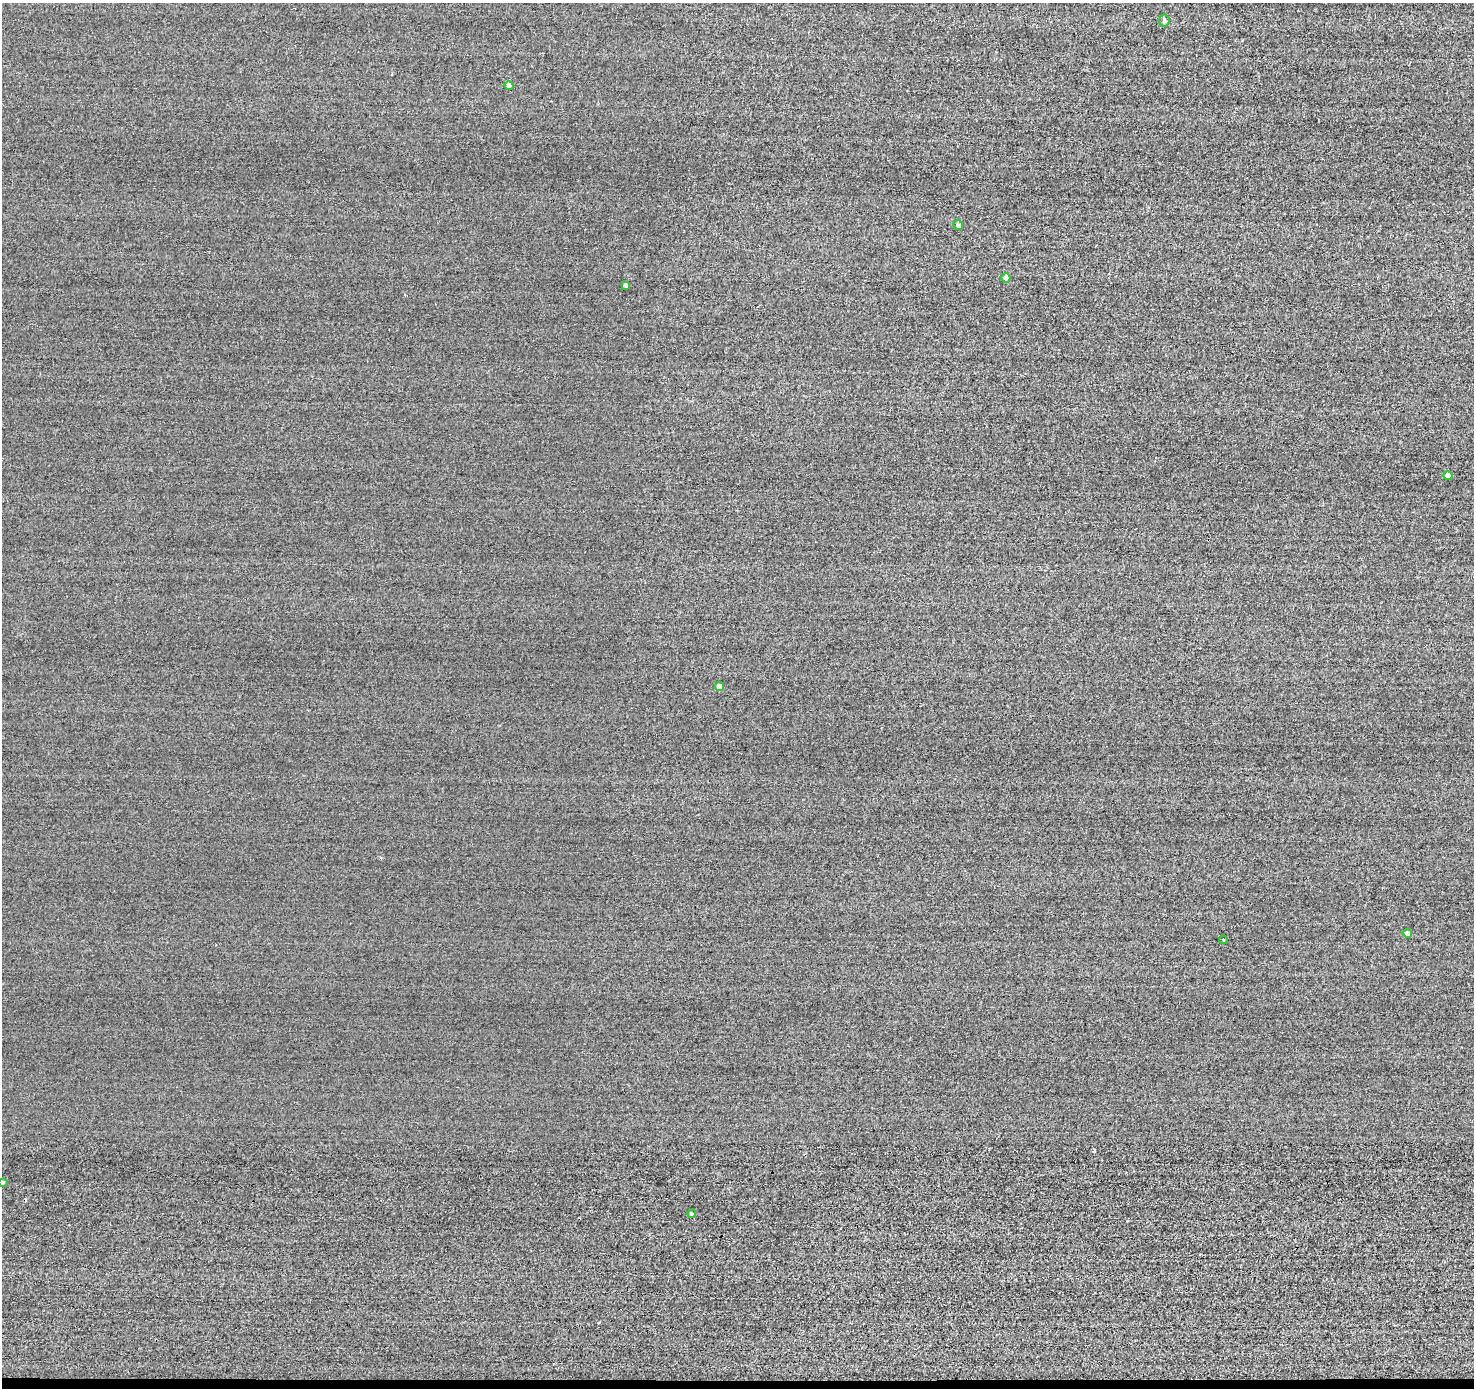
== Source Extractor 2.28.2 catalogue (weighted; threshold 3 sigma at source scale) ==
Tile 8 of 3 x 3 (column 2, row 3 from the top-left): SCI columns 1488-2959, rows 215-1600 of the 4678 x 4710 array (HDU 1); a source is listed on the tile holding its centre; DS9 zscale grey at full resolution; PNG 1476 x 1390 px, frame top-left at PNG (2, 3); each listed source drawn as its Kron ellipse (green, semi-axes under 4 px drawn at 4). Shown black and unused: <1% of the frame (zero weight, under 2 of 3 exposures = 12% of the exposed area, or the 3 px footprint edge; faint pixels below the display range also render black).
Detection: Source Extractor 2.28.2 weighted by HDU 2 'WHT'; one run over the whole footprint, this tile lists its part. Background -0.431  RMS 3.3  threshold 14.8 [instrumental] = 3 sigma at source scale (4.5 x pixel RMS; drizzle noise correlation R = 1.50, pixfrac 1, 0.05/0.05 arcsec/px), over >= 5 px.
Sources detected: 11; all 11 listed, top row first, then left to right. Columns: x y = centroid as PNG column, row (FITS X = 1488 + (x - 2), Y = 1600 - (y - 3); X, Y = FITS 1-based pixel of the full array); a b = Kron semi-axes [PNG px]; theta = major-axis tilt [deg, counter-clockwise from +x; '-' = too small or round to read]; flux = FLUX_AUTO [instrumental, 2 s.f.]
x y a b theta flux
1164 20 6 5 - 710
509 86 4 4 - 3100
958 225 5 4 - 930
1006 278 4 4 - 1100
626 285 4 3 - 830
1448 476 4 4 - 1800
720 686 4 4 - 3400
1407 933 4 4 - 1000
1224 940 4 3 - 200
3 1182 4 3 - 450
692 1214 4 4 - 390